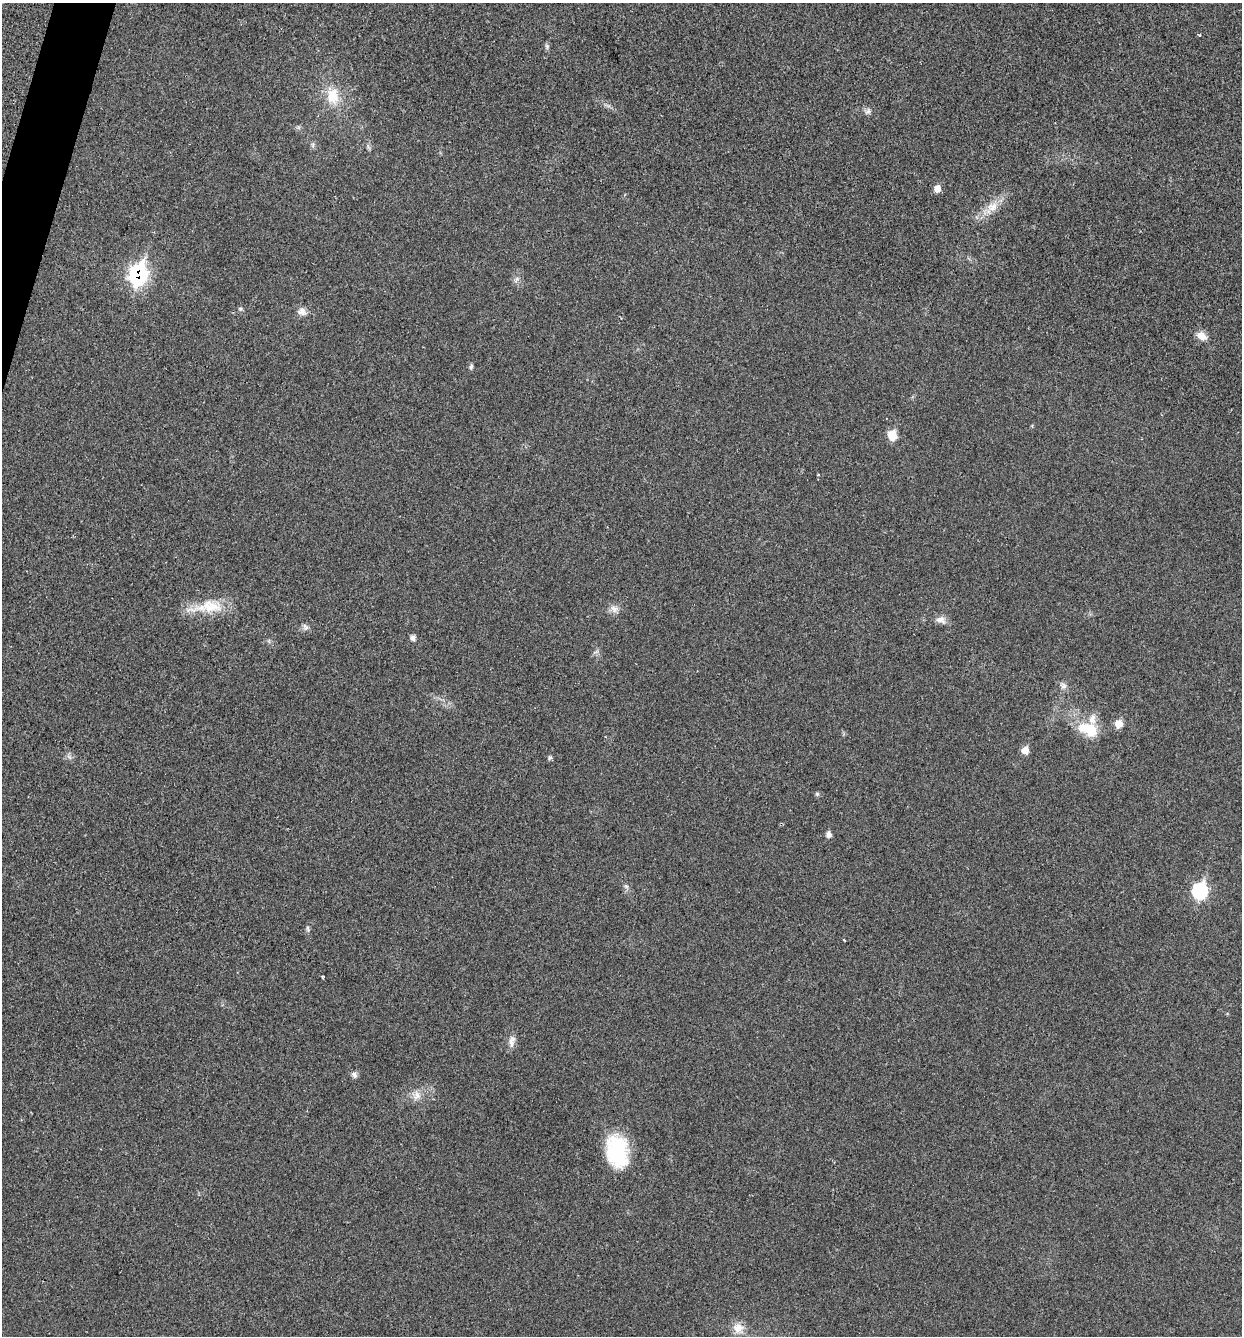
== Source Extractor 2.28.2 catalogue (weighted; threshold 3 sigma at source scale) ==
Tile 11 of 4 x 4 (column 3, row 3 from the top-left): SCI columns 2665-3904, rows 1337-2670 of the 5408 x 5362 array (HDU 1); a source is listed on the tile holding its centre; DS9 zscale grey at full resolution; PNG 1244 x 1338 px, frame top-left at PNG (2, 3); no overlay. Shown black and unused: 1% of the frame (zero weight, under 2 of 3 exposures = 3% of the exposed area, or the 3 px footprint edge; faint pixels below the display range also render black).
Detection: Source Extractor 2.28.2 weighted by HDU 2 'WHT'; one run over the whole footprint, this tile lists its part. Background 0.0559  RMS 0.0085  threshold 0.0384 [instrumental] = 3 sigma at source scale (4.5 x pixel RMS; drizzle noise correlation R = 1.50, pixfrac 1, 0.05/0.05 arcsec/px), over >= 5 px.
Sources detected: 38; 1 inside a brighter object's white glare — not listed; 1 inside a brighter listed object's ellipse — not listed separately; the other 36 listed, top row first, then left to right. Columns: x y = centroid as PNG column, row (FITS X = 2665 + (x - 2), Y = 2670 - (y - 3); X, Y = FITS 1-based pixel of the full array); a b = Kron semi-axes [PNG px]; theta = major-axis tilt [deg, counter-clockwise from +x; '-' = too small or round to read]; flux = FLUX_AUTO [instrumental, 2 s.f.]
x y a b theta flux
1199 35 5 3 - 0.88
547 46 7 5 -71 1.8
333 96 23 16 87 20
868 111 8 6 49 2.5
313 145 7 4 90 1.6
937 189 7 7 - 7
992 207 16 12 21 11
138 274 14 11 68 130
240 309 6 4 0 1.2
302 311 11 10 - 5.2
1202 336 11 8 -34 8.5
471 367 7 5 78 1.8
892 435 8 8 - 17
818 475 3 3 - 2
210 606 33 17 -4 25
614 609 12 8 -49 4.6
941 620 14 10 -19 5
305 627 11 6 -59 2.7
413 638 7 6 - 2.7
1063 685 11 6 -44 3.3
1118 724 8 7 - 10
1090 730 25 18 -56 23
1025 750 8 7 - 8.1
550 757 6 5 - 1.5
817 794 5 5 - 1.3
828 834 7 6 - 3.6
626 886 7 4 -18 1.4
1200 891 10 8 68 68
308 929 10 4 -85 1.7
844 940 3 3 - 0.62
323 977 4 2 - 1
512 1041 18 7 82 5.1
354 1075 9 7 -52 2.7
417 1095 13 10 85 6.8
617 1151 37 24 -79 55
738 1328 14 13 - 9.1
Overlapping masked pixels (flux is a lower limit): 1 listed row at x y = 138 274